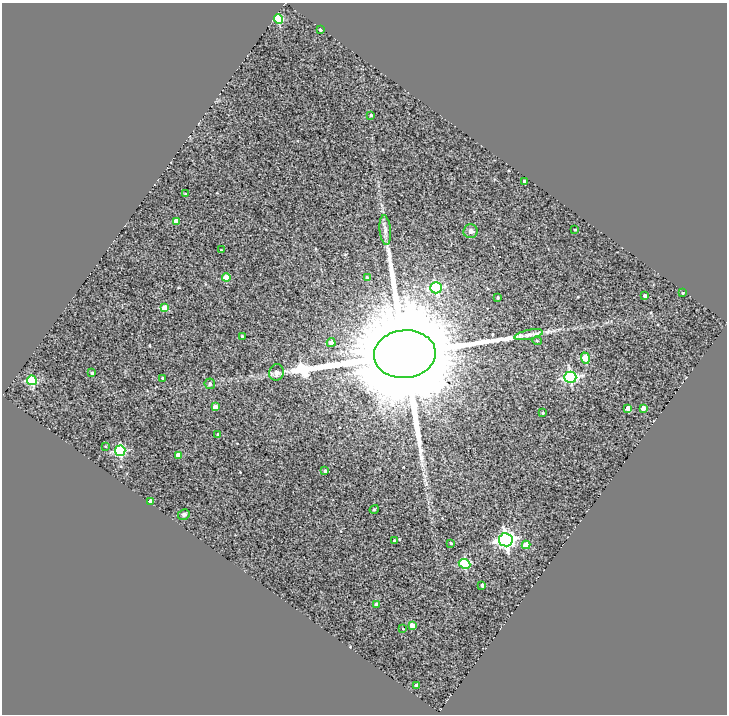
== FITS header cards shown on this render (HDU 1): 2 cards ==
NAXIS1  =                  725
NAXIS2  =                  712

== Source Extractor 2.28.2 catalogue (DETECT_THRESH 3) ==
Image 725 x 712 px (HDU 1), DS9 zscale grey, 1 PNG px = 1 image px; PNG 729 x 716 px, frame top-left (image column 1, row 712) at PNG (2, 3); each listed source drawn as its Kron ellipse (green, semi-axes under 4 px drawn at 4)
Background 1.29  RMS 0.99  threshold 2.96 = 3 sigma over >= 5 px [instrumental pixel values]
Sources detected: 51; all 51 listed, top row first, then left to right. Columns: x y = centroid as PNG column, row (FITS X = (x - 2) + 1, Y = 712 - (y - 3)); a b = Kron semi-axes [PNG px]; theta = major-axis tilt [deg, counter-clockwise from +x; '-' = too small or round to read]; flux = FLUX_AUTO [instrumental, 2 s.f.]
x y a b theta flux
279 19 5 4 - 3.3e+03
320 30 3 2 - 7.5e+01
371 115 3 3 - 8.5e+01
524 181 3 3 - 1.5e+02
185 194 3 2 - 4.6e+01
176 221 4 4 - 5.4e+02
385 230 15 5 -84 2.9e+02
575 230 3 2 - 6.2e+01
471 231 7 7 - 1.8e+02
221 250 2 2 - 3.6e+01
226 277 4 4 - 1.2e+03
367 278 4 3 - 9.3e+01
436 288 6 5 - 5.6e+03
683 293 3 2 - 5.8e+01
645 296 4 3 - 2.9e+02
498 297 3 3 - 8.5e+01
164 308 4 4 - 9.5e+02
529 335 14 5 12 3.3e+02
242 337 3 3 - 1.0e+02
537 341 4 3 - 5.3e+01
331 343 4 4 - 4.5e+02
405 354 31 24 6 2.0e+06
585 358 6 4 -71 1.6e+03
276 372 8 7 - 3.3e+02
92 373 3 3 - 1.2e+02
570 377 6 5 - 1.0e+04
163 378 3 3 - 9.2e+01
32 380 5 5 - 4.4e+03
210 384 5 5 - 1.8e+02
215 407 4 4 - 6.3e+02
628 408 4 4 - 5.9e+02
643 408 4 4 - 6.8e+02
543 413 3 2 - 6.5e+01
218 435 3 3 - 1.4e+02
105 446 2 2 - 5.3e+01
120 451 5 5 - 6.1e+03
178 455 4 3 - 3.7e+02
325 471 3 3 - 1.5e+02
150 501 4 4 - 3.3e+02
374 509 5 2 - 9.5e+01
184 514 6 5 - 1.3e+02
506 540 7 6 - 2.5e+04
394 541 3 3 - 1.4e+02
451 543 3 3 - 8.6e+01
526 545 4 4 - 9.4e+02
465 564 6 4 -25 4.0e+03
482 585 3 3 - 1.8e+02
376 604 3 3 - 7.8e+01
412 626 4 4 - 1.0e+03
403 628 3 3 - 1.6e+02
417 686 4 4 - 5.5e+02